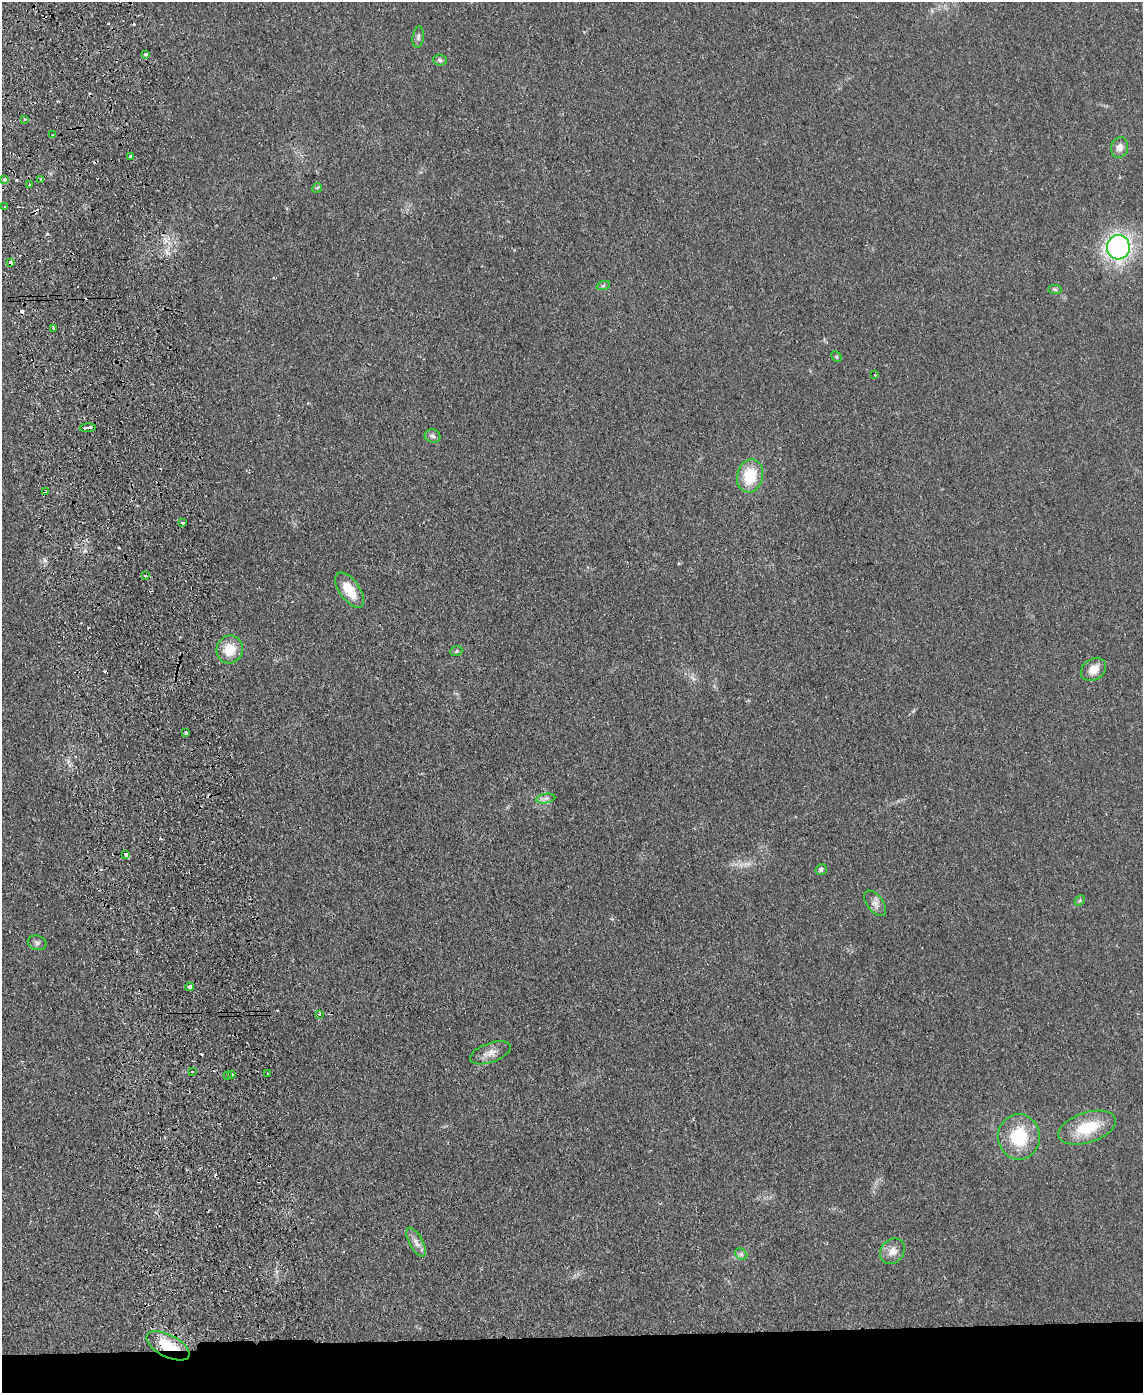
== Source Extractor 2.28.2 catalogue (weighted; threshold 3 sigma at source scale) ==
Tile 11 of 4 x 3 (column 3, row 3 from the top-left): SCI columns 2343-3483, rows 244-1634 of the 4682 x 4559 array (HDU 1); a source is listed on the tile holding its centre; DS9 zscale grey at full resolution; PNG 1145 x 1395 px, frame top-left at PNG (2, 2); each listed source drawn as its Kron ellipse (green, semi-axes under 4 px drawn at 4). Shown black and unused: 4% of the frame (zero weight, under 2 of 3 exposures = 3% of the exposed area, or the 3 px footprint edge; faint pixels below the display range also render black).
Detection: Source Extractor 2.28.2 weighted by HDU 2 'WHT'; one run over the whole footprint, this tile lists its part. Background 0.0304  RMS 0.0045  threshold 0.0205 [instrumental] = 3 sigma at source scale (4.5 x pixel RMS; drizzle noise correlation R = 1.50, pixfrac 1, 0.05/0.05 arcsec/px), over >= 5 px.
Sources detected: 58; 9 cosmic-ray / hot-pixel residue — neither listed nor drawn; the other 49 listed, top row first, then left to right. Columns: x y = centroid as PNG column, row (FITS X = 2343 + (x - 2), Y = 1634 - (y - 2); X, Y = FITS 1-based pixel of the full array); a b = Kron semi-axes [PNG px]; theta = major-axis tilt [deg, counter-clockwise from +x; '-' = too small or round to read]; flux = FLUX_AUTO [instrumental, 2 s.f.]
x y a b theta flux
418 37 10 5 83 1.2
146 54 4 3 - 1.1
440 60 7 6 - 1
25 119 4 3 - 0.86
52 135 3 2 - 0.4
1120 148 10 8 77 3
130 156 4 3 - 1.1
4 179 3 3 - 1.9
41 180 3 3 - 1.6
29 184 3 2 - 0.45
317 188 5 4 - 0.53
5 207 3 3 - 0.94
1118 247 12 11 - 100
11 262 4 3 - 2.4
603 286 7 4 19 0.75
1055 289 7 4 -2 0.67
53 328 3 3 - 0.75
836 357 6 4 -46 0.53
875 375 3 3 - 0.55
88 428 8 3 3 15
433 436 8 6 -18 1.3
750 476 17 13 77 15
45 492 3 2 - 0.55
183 523 3 3 - 2.2
145 576 3 3 - 2.4
350 590 20 10 -54 10
230 649 14 13 - 9.1
456 651 6 5 - 0.66
1093 669 13 10 37 4.5
186 733 3 3 - 2.6
546 799 10 4 9 1.5
126 854 4 3 - 29
821 870 6 5 - 1.1
1080 900 6 4 47 0.65
875 903 15 8 -53 2.6
37 943 9 7 -15 1.3
189 987 4 3 - 3.4
319 1014 3 3 - 0.7
490 1053 21 9 20 4.2
192 1072 3 3 - 0.62
267 1073 3 3 - 0.98
232 1074 3 3 - 1.8
227 1075 3 2 - 0.39
1087 1128 30 15 18 16
1019 1137 22 21 - 20
416 1242 16 6 -61 2.9
892 1251 13 11 50 4
741 1254 7 5 -43 1
168 1346 23 11 -27 16
Overlapping masked pixels (flux is a lower limit): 2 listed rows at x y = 11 262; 168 1346